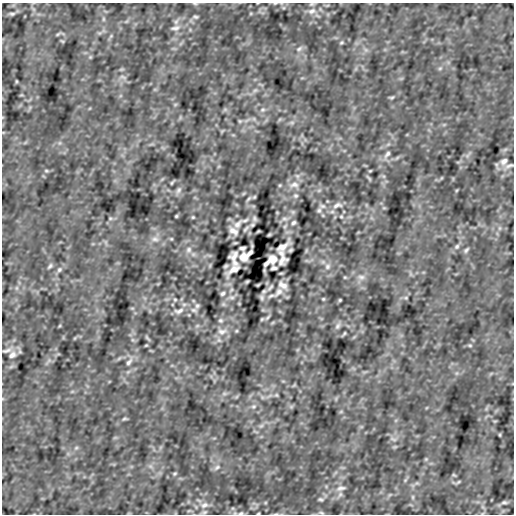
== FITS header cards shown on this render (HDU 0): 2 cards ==
NAXIS1  =                  512
NAXIS2  =                  512

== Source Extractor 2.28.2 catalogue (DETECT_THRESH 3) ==
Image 512 x 512 px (HDU 0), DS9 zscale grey, 1 PNG px = 1 image px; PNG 516 x 516 px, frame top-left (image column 1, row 512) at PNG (2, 3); no overlay
Background -1.82e-06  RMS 3.7e-04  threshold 0.00112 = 3 sigma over >= 5 px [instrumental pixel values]
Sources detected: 105; all 105 listed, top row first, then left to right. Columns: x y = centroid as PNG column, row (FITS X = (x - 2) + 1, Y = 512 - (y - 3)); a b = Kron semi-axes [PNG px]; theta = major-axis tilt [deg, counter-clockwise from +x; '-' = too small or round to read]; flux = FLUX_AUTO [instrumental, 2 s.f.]
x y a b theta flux
275 3 5 3 - 0.022
195 4 6 3 -18 0.028
312 11 13 9 22 0.17
12 14 8 4 4 0.043
196 17 7 5 -14 0.042
103 19 6 4 -90 0.032
175 28 14 6 14 0.11
62 41 6 3 -18 0.021
341 42 6 3 44 0.03
299 49 10 6 35 0.081
440 68 6 4 19 0.034
123 77 9 4 -22 0.051
16 81 5 3 - 0.02
255 90 7 4 19 0.046
392 97 8 4 1 0.033
263 110 8 5 19 0.052
240 121 5 5 - 0.03
387 154 12 6 50 0.1
504 161 12 8 40 0.12
509 166 15 6 18 0.1
46 171 6 4 -1 0.031
370 171 5 3 - 0.021
369 178 10 3 -50 0.031
280 185 5 3 - 0.024
294 185 14 8 6 0.17
178 190 10 6 53 0.077
295 196 6 6 - 0.046
248 199 9 4 51 0.044
337 205 14 7 16 0.15
319 210 8 6 58 0.072
293 212 7 4 -72 0.038
176 216 3 2 - 0.023
341 216 5 4 - 0.027
193 217 4 4 - 0.024
110 218 6 3 -18 0.026
254 219 8 6 -57 0.055
284 219 9 4 0 0.069
293 223 6 4 43 0.046
237 224 17 8 50 0.18
246 229 11 5 50 0.066
233 231 8 5 -34 0.12
269 235 5 3 - 0.025
155 239 11 6 -7 0.1
457 246 8 6 57 0.059
282 247 14 5 39 0.17
242 248 6 4 -4 0.052
189 250 9 8 - 0.1
466 250 8 4 56 0.046
250 253 6 3 41 0.066
281 253 9 6 -54 0.062
243 257 8 7 - 0.17
234 258 14 7 -85 0.17
273 259 8 7 - 0.18
282 260 9 7 38 0.14
266 263 6 3 39 0.064
50 266 8 4 56 0.046
327 266 9 8 - 0.1
274 268 6 4 -4 0.051
234 269 15 5 38 0.17
59 270 8 6 57 0.059
345 277 5 3 - 0.023
361 277 11 6 -7 0.1
283 285 8 5 -34 0.12
270 287 12 5 50 0.073
279 292 17 9 50 0.19
223 293 6 4 43 0.047
232 297 9 4 0 0.071
262 297 8 6 -57 0.058
406 298 6 3 -18 0.026
323 299 4 4 - 0.024
175 300 5 4 - 0.028
340 300 3 2 - 0.023
223 304 7 4 -72 0.038
197 306 9 7 58 0.077
179 311 15 8 16 0.16
268 317 9 4 51 0.046
221 320 6 6 - 0.047
338 326 10 6 53 0.077
222 331 14 8 6 0.17
147 338 10 3 -50 0.031
146 345 5 3 - 0.021
470 345 6 4 -1 0.031
7 350 15 6 16 0.11
12 355 12 8 40 0.12
129 362 12 6 50 0.1
276 395 5 5 - 0.031
253 406 8 5 19 0.052
124 419 8 4 1 0.033
261 426 7 4 19 0.046
500 435 5 3 - 0.02
393 439 9 4 -22 0.052
76 448 6 4 19 0.034
217 467 10 6 35 0.082
175 474 6 4 44 0.03
454 475 6 3 -18 0.02
341 488 13 6 14 0.11
413 497 6 4 -90 0.032
320 499 7 5 -14 0.042
504 502 8 4 4 0.041
204 505 12 8 22 0.16
204 512 9 4 24 0.051
241 513 8 5 10 0.055
258 513 3 2 - 0.02
321 513 8 4 -9 0.039
276 514 6 3 19 0.028
At the frame edge (FLAGS 8, measured only in part): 6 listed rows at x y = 275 3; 195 4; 312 11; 241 513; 258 513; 276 514